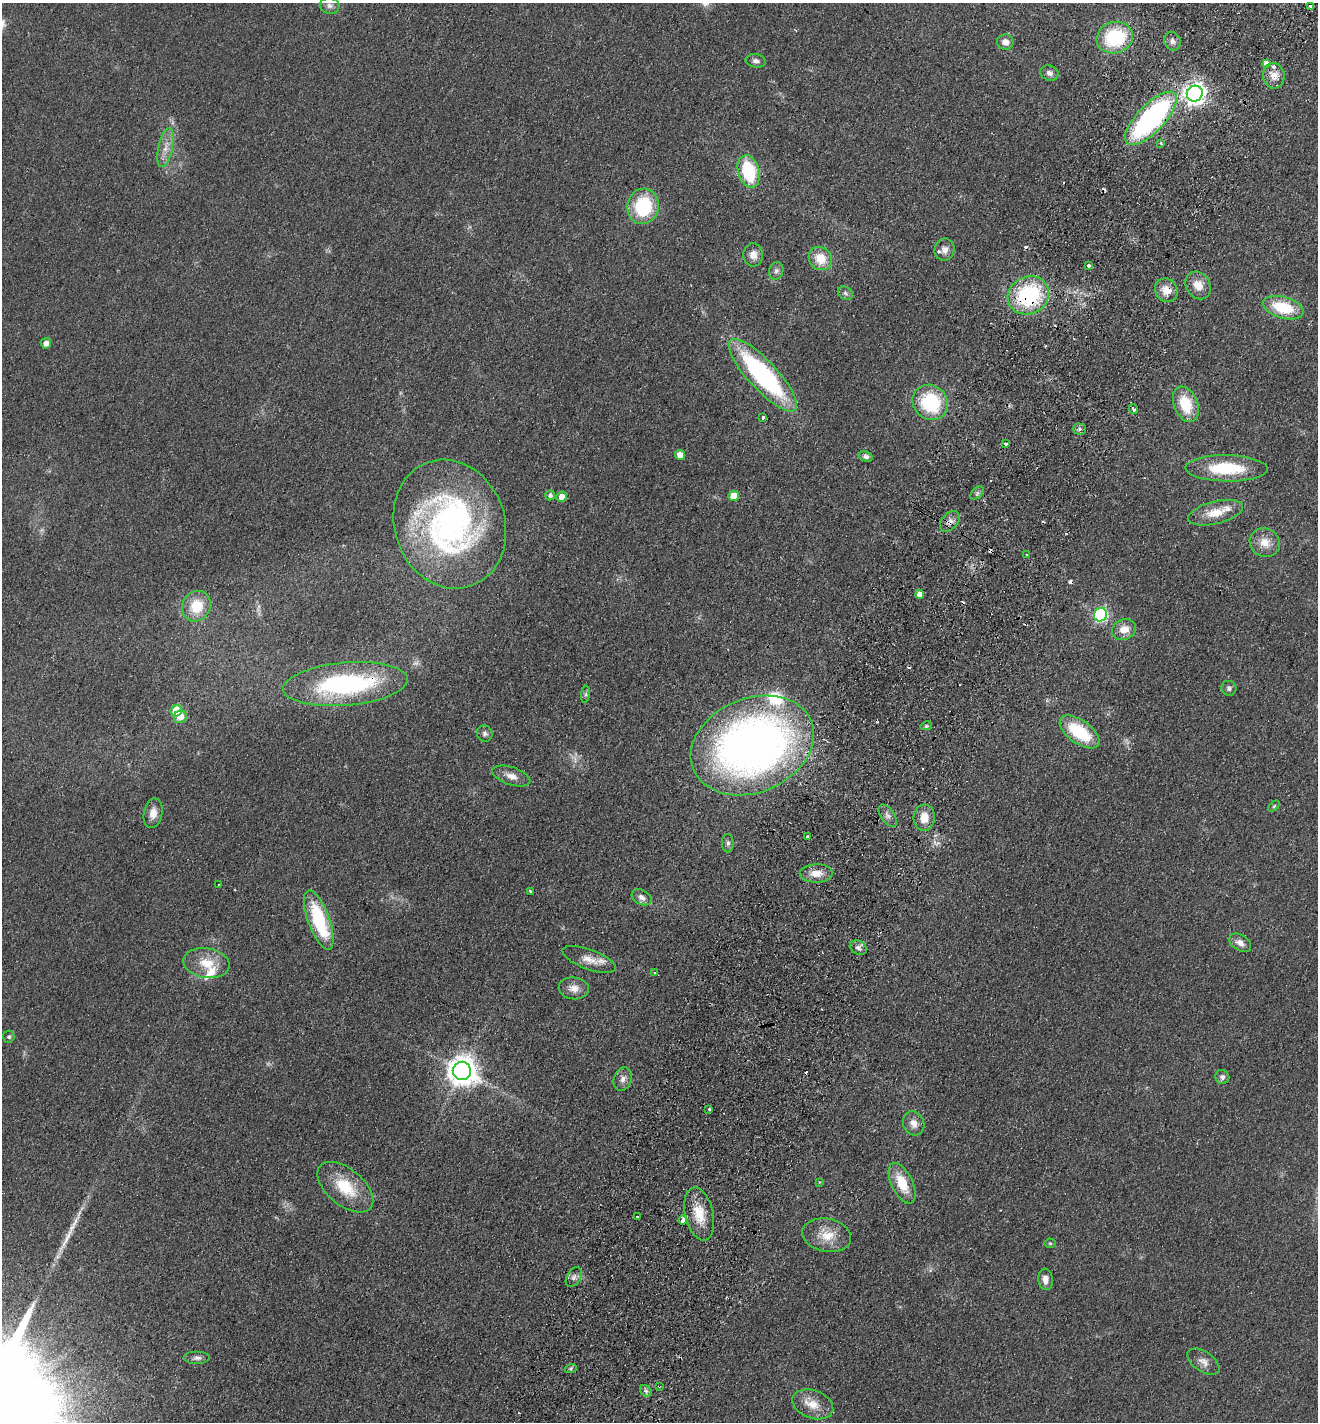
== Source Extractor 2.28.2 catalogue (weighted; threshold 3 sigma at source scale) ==
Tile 10 of 4 x 4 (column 2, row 3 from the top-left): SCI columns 1652-2967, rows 1450-2869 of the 5799 x 5737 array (HDU 1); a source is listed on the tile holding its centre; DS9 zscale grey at full resolution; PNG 1320 x 1424 px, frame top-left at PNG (2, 3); each listed source drawn as its Kron ellipse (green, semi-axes under 4 px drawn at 4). Shown black and unused: <1% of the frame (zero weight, under 2 of 3 exposures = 3% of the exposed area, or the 3 px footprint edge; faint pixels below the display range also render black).
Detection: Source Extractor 2.28.2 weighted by HDU 2 'WHT'; one run over the whole footprint, this tile lists its part. Background 0.0534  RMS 0.0087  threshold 0.039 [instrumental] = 3 sigma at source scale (4.5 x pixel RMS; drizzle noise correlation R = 1.50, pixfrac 1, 0.05/0.05 arcsec/px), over >= 5 px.
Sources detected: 120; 2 too faint to see at this stretch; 13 cosmic-ray / hot-pixel residue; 1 long thin detection or spike segment (spike, bleed or trail) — neither listed nor drawn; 6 inside a brighter listed object's ellipse — not listed separately; the other 98 listed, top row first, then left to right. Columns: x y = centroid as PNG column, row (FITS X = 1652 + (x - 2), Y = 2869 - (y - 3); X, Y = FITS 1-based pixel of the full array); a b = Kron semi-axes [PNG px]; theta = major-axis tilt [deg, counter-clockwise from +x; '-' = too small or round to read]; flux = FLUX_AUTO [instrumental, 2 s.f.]
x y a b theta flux
330 6 10 8 -11 3.6
1311 6 4 3 - 8.5
1115 38 18 15 16 63
1172 41 9 8 - 3.9
1005 42 8 7 - 6.5
756 61 10 6 -8 3.2
1267 63 3 3 - 38
1049 73 9 7 -23 3.8
1274 76 13 11 -80 8.6
1195 94 8 7 - 580
1151 118 34 13 46 180
1161 143 3 3 - 1.1
165 148 20 7 77 8.8
749 171 17 10 -74 52
643 206 18 16 82 54
945 250 11 10 - 5.7
753 255 11 9 -86 7.3
820 258 12 11 - 18
1089 266 3 3 - 12
776 271 9 7 72 3.3
1198 285 15 12 -59 11
1166 290 12 11 - 11
845 293 8 6 -34 2.3
1028 295 21 18 28 93
1283 308 21 10 -16 38
46 343 5 5 - 6.1
763 375 47 14 -47 150
930 402 18 17 - 59
1186 404 18 12 -68 29
1133 409 5 3 - 2.3
763 417 3 3 - 3.6
1080 429 6 5 - 2.2
1005 444 3 3 - 4.3
680 455 5 5 - 8.2
866 456 7 5 -17 2.7
1226 468 41 13 -1 46
977 493 8 5 46 2
550 495 5 4 - 2.4
733 496 5 5 - 16
561 497 5 5 - 6.9
1216 513 28 11 14 17
950 521 12 8 49 5.4
450 524 65 55 -70 280
1265 542 15 14 - 12
1027 555 3 3 - 2.9
920 594 4 4 - 6.8
196 606 16 14 61 26
1100 615 7 6 - 150
1124 630 12 10 22 11
345 684 62 21 5 140
1229 688 8 7 - 2.4
585 694 8 4 82 1.8
176 711 6 5 - 32
180 717 6 6 - 9.6
926 726 6 4 12 1.1
1080 732 23 11 -36 47
485 734 8 7 - 2.9
752 745 64 47 23 570
511 776 20 9 -18 7.9
1274 806 6 4 45 1.1
153 813 15 9 80 8.7
888 816 13 6 -55 4.1
924 818 13 10 86 12
807 837 3 3 - 19
728 843 9 6 89 2.4
816 873 16 9 2 10
219 885 3 2 - 1.2
530 891 3 3 - 2.7
642 897 10 7 -29 4.8
319 920 31 10 -70 63
1240 943 12 7 -33 5.2
858 948 9 6 -27 3.7
589 959 28 10 -20 10
206 963 23 15 -9 20
655 973 3 2 - 1.7
574 988 15 11 -5 7.8
9 1037 6 6 - 1.7
462 1071 9 9 - 1300
1222 1077 7 7 - 2.7
623 1079 12 9 72 5.4
709 1109 3 3 - 2.2
914 1123 12 10 -64 6.8
819 1182 3 3 - 1.1
902 1183 22 10 -65 24
345 1187 33 18 -40 33
699 1214 27 14 -77 22
637 1217 3 2 - 1.5
683 1220 5 3 - 9.2
827 1235 25 16 -11 19
1050 1243 5 5 - 1.1
574 1277 11 6 60 3.5
1045 1279 11 7 -84 5.8
197 1358 13 6 0 3.7
1203 1362 18 10 -34 6.9
571 1368 6 4 19 1.3
659 1386 4 2 - 0.87
646 1391 6 5 - 2.1
813 1404 21 14 -20 14
Overlapping masked pixels (flux is a lower limit): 8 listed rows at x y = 1311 6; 1151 118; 1166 290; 1028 295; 950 521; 345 684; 683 1220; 659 1386